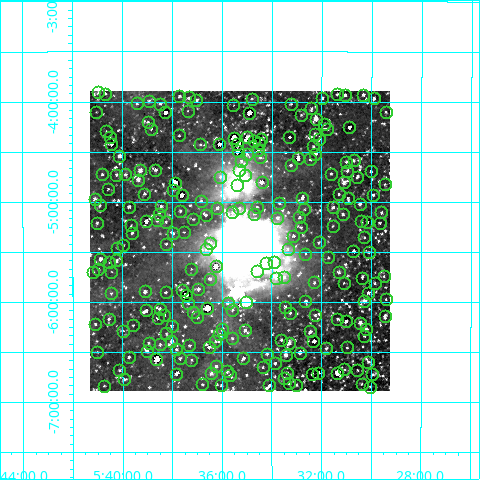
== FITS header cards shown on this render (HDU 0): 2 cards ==
NAXIS1  =                  300 / Width of image
NAXIS2  =                  300 / Height of image

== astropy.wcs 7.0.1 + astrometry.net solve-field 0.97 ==
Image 300 x 300 px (HDU 0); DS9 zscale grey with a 90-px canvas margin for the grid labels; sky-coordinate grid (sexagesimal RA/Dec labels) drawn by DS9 from the SOLVED WCS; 240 Tycho-2 reference stars matched to detected sources circled (green)
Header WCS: RA---TAN/DEC--TAN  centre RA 05:35:17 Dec -05:23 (83.82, -5.39 deg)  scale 36 arcsec/px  FOV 180.0' x 180.0'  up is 0 deg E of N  parity normal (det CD < 0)
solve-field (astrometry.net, Tycho-2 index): VERIFIED the header's WCS against the Tycho-2 star catalogue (verified at 5 index scales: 33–241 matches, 0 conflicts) and refined it, rather than solving blind
Solved WCS: RA---TAN-SIP/DEC--TAN-SIP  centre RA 05:35:17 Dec -05:23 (83.82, -5.39 deg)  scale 36 arcsec/px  FOV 180.0' x 180.0'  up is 0 deg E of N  parity normal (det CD < 0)
The solver's refit moves the header's centre by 9.3 arcsec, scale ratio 0.9998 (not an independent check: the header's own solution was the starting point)
Tycho-2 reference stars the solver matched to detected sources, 240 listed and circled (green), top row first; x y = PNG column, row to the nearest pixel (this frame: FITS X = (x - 90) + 1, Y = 300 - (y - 91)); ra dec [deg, ICRS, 3 dp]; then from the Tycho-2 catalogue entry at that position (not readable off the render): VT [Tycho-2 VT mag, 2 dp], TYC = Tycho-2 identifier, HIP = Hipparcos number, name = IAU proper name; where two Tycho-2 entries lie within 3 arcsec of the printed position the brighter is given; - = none
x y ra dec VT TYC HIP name
98 92 85.237 -3.909 9.42 4775-676-1 - -
105 94 85.169 -3.920 9.17 4775-681-1 26716 -
337 94 82.846 -3.926 9.70 4774-46-1 25872 -
345 95 82.770 -3.933 9.50 4774-39-1 25849 -
363 95 82.583 -3.929 11.07 4774-30-1 - -
179 96 84.424 -3.946 9.96 4775-719-1 - -
189 97 84.328 -3.960 11.00 4774-601-1 - -
322 98 82.996 -3.963 10.29 4774-102-1 - -
374 98 82.476 -3.960 10.28 4761-155-1 - -
252 99 83.700 -3.970 12.37 4774-139-1 - -
196 100 84.252 -3.982 11.00 4774-622-1 - -
149 101 84.732 -3.990 11.09 4775-654-1 - -
137 103 84.853 -4.019 10.83 4775-553-1 - -
160 104 84.615 -4.022 10.70 4775-548-1 - -
291 104 83.306 -4.024 11.18 4774-234-1 - -
233 105 83.882 -4.036 12.63 4774-651-1 - -
311 108 83.102 -4.065 11.87 4774-300-1 - -
188 111 84.342 -4.092 11.76 4774-664-1 - -
96 112 85.255 -4.102 12.06 4775-473-1 - -
165 112 84.564 -4.108 6.87 4775-731-1 26510 -
386 112 82.359 -4.100 11.33 4761-468-1 - -
249 113 83.725 -4.110 6.69 4774-916-1 26182 -
301 115 83.205 -4.134 11.83 4774-195-1 - -
316 119 83.058 -4.171 8.50 4774-68-1 - -
148 122 84.743 -4.203 11.23 4775-581-1 - -
324 124 82.974 -4.219 10.78 4774-116-1 - -
349 127 82.721 -4.255 7.55 4774-227-1 25830 -
151 129 84.709 -4.272 9.16 4775-587-1 26558 -
327 129 82.940 -4.273 10.46 4774-336-1 - -
106 131 85.158 -4.295 12.31 4775-683-1 - -
315 134 83.062 -4.321 8.86 4774-262-1 - -
179 135 84.428 -4.339 11.14 4775-458-1 - -
110 137 85.122 -4.355 10.31 4775-513-1 - -
247 137 83.746 -4.354 7.53 4774-917-1 - -
289 137 83.323 -4.354 8.90 4774-244-1 - -
234 138 83.881 -4.363 8.39 4774-937-2 26257 -
261 139 83.609 -4.371 8.07 4774-189-1 - -
319 139 83.024 -4.375 11.12 4774-170-1 - -
254 141 83.680 -4.392 7.74 4774-919-1 - -
259 143 83.623 -4.415 10.57 4774-83-1 - -
111 144 85.105 -4.421 8.04 4775-267-1 26697 -
200 144 84.214 -4.428 10.82 4774-690-1 - -
219 144 84.026 -4.426 7.11 4774-921-1 - -
237 144 83.843 -4.424 6.22 4774-920-1 26234 -
313 146 83.085 -4.448 10.23 4774-28-1 - -
258 150 83.635 -4.487 7.57 4774-65-1 - -
238 151 83.841 -4.494 6.52 4774-922-1 26233 -
247 154 83.751 -4.527 9.74 4774-744-1 - -
315 154 83.062 -4.518 8.16 4774-923-1 25954 -
119 156 85.028 -4.542 9.51 4775-19-1 - -
260 157 83.617 -4.556 9.66 4774-166-1 - -
298 158 83.238 -4.566 7.65 4774-924-1 26000 -
310 159 83.113 -4.576 8.80 4774-214-1 - -
354 160 82.678 -4.584 11.42 4774-250-1 - -
241 161 83.805 -4.595 8.89 4774-939-1 - -
346 162 82.753 -4.599 9.53 4774-348-1 - -
291 165 83.308 -4.635 8.74 4774-266-1 - -
140 170 84.821 -4.685 8.32 4775-287-1 - -
155 170 84.664 -4.680 9.66 4775-281-1 - -
239 170 83.827 -4.682 9.75 4774-951-1 - -
347 171 82.742 -4.689 11.15 4774-416-1 - -
371 171 82.506 -4.696 10.67 4774-426-1 - -
102 174 85.199 -4.725 10.12 4775-224-1 - -
125 174 84.968 -4.726 10.77 4775-185-1 - -
331 174 82.904 -4.719 10.53 4774-450-1 - -
116 175 85.059 -4.729 10.53 4775-176-1 - -
245 175 83.770 -4.732 7.30 4774-925-1 - -
220 177 84.015 -4.752 10.10 4774-942-1 - -
357 177 82.643 -4.754 11.19 4774-501-1 - -
138 180 84.840 -4.778 8.65 4775-152-1 - -
262 182 83.600 -4.804 6.81 4774-926-1 26137 -
344 182 82.776 -4.807 8.60 4774-562-1 - -
175 183 84.472 -4.814 6.17 4775-733-1 26477 -
385 184 82.366 -4.822 11.31 4761-1012-1 - -
237 185 83.846 -4.838 4.61 4774-928-1 26237 -
108 189 85.142 -4.873 11.04 4775-311-1 - -
173 190 84.484 -4.879 11.08 4775-70-1 - -
144 194 84.777 -4.919 10.44 4775-47-1 - -
339 194 82.826 -4.925 10.59 4774-452-1 - -
182 195 84.403 -4.934 7.12 4775-734-1 26442 -
373 195 82.481 -4.931 9.51 4761-1518-1 - -
302 198 83.194 -4.961 8.72 4774-408-1 - -
348 198 82.736 -4.963 10.80 4774-412-1 - -
95 199 85.276 -4.970 9.40 4775-102-1 - -
201 201 84.212 -4.993 11.16 4774-706-1 - -
279 203 83.422 -5.014 10.42 4774-457-1 - -
360 204 82.614 -5.022 10.77 4774-470-1 - -
100 205 85.226 -5.038 10.04 4775-186-1 - -
161 206 84.613 -5.045 7.66 4775-212-1 26524 -
129 207 84.934 -5.051 8.94 4775-298-1 26641 -
257 207 83.644 -5.052 10.20 4774-491-1 - -
333 207 82.887 -5.056 9.66 4774-496-1 - -
217 208 84.046 -5.061 9.55 4774-762-1 - -
239 208 83.826 -5.065 9.33 4774-830-1 - -
304 209 83.172 -5.074 11.85 4774-505-1 - -
180 211 84.416 -5.091 9.98 4775-138-1 - -
232 212 83.893 -5.106 9.35 4774-894-1 - -
381 212 82.398 -5.106 10.32 4761-1162-1 - -
159 214 84.626 -5.125 9.56 4775-127-1 - -
254 214 83.676 -5.121 9.49 4774-792-1 - -
343 214 82.786 -5.124 10.43 4774-554-1 - -
206 215 84.161 -5.131 9.25 4774-780-1 - -
299 217 83.221 -5.156 10.21 4774-573-1 - -
277 218 83.443 -5.161 9.67 4774-884-1 - -
193 219 84.287 -5.178 11.81 4774-768-1 - -
157 220 84.651 -5.181 9.44 4775-418-1 - -
146 221 84.760 -5.194 7.56 4775-728-1 26581 -
361 221 82.601 -5.195 10.57 4774-559-1 - -
166 222 84.562 -5.201 11.65 4775-424-1 - -
367 222 82.543 -5.202 8.62 4774-558-1 25770 -
97 223 85.254 -5.210 9.65 4775-429-1 - -
380 223 82.416 -5.209 10.30 4761-629-1 - -
131 225 84.910 -5.237 11.55 4775-438-1 - -
333 226 82.886 -5.240 12.10 4774-531-1 - -
301 227 83.207 -5.255 10.70 4774-524-1 - -
184 232 84.381 -5.304 11.53 4775-339-1 - -
132 233 84.902 -5.312 10.50 4775-336-1 - -
173 233 84.489 -5.315 10.66 4775-366-1 - -
293 236 83.281 -5.341 8.59 4774-473-1 26021 -
364 237 82.570 -5.354 11.56 4774-456-1 - -
319 242 83.027 -5.407 10.64 4774-422-1 - -
210 243 84.113 -5.409 9.17 4774-855-1 - -
166 244 84.560 -5.420 9.92 4775-402-1 - -
123 245 84.987 -5.433 11.60 4775-406-1 - -
117 248 85.056 -5.459 11.93 4775-391-1 - -
206 249 84.159 -5.476 10.77 4774-873-1 - -
288 249 83.339 -5.472 11.04 4774-874-1 - -
353 251 82.679 -5.491 8.96 4774-386-1 25804 -
369 252 82.526 -5.503 11.26 4774-375-1 - -
305 254 83.160 -5.522 11.78 4774-364-1 - -
328 257 82.928 -5.557 11.37 4774-377-1 - -
100 259 85.220 -5.568 8.86 4775-337-1 - -
116 260 85.060 -5.586 10.93 4775-349-1 - -
109 262 85.130 -5.606 11.49 4775-346-1 - -
274 262 83.480 -5.607 8.83 4774-850-1 - -
266 263 83.559 -5.615 10.30 4774-837-1 - -
216 266 84.063 -5.648 6.51 4778-1378-1 26314 -
98 269 85.238 -5.672 11.27 4779-567-1 - -
191 269 84.306 -5.674 11.19 4778-1056-1 - -
257 271 83.645 -5.694 9.35 4778-1325-1 - -
93 272 85.295 -5.699 10.91 4779-561-1 - -
111 272 85.108 -5.700 12.06 4779-562-1 - -
339 272 82.827 -5.704 9.59 4778-442-1 25863 -
384 276 82.372 -5.743 11.54 4765-263-1 - -
284 277 83.373 -5.757 10.77 4778-1355-1 - -
276 278 83.456 -5.762 10.76 4778-1384-1 - -
362 278 82.591 -5.758 10.92 4778-559-1 - -
210 279 84.122 -5.770 8.64 4778-1069-1 - -
314 282 83.070 -5.807 10.47 4778-618-1 - -
344 283 82.776 -5.813 11.31 4778-628-1 - -
375 283 82.464 -5.811 10.66 4765-447-1 - -
198 289 84.237 -5.873 9.58 4778-1063-1 - -
182 290 84.395 -5.885 11.00 4779-569-1 - -
145 291 84.773 -5.898 8.34 4779-587-1 26588 -
166 292 84.564 -5.905 11.18 4779-516-1 - -
111 293 85.112 -5.914 11.15 4779-513-1 - -
368 293 82.529 -5.908 9.50 4778-666-1 - -
186 295 84.364 -5.938 5.99 4778-1343-1 26427 -
386 299 82.353 -5.972 10.85 4765-323-1 - -
305 301 83.159 -5.995 9.53 4778-459-1 - -
364 301 82.568 -5.988 7.70 4778-526-1 - -
246 302 83.761 -6.002 4.70 4778-1403-1 26199 -
188 303 84.341 -6.015 10.99 4778-1049-1 - -
228 303 83.942 -6.013 8.95 4778-1351-1 - -
285 307 83.366 -6.049 9.76 4778-372-1 - -
207 308 84.147 -6.064 9.24 4778-1416-1 26345 -
160 309 84.625 -6.071 10.55 4779-559-1 - -
146 310 84.760 -6.087 9.25 4779-560-1 - -
232 310 83.895 -6.084 9.39 4778-1361-1 - -
193 312 84.290 -6.105 10.56 4778-1096-1 - -
290 313 83.315 -6.110 10.13 4778-656-1 - -
164 315 84.581 -6.133 8.80 4779-625-1 - -
315 315 83.064 -6.133 10.29 4778-723-1 - -
385 316 82.364 -6.139 10.40 4765-576-1 - -
197 317 84.247 -6.155 9.74 4778-1079-1 - -
158 318 84.645 -6.164 8.23 4779-360-1 26530 -
109 319 85.136 -6.170 9.71 4779-466-1 - -
337 319 82.837 -6.170 10.34 4778-611-1 - -
346 321 82.750 -6.191 8.17 4778-558-1 25841 -
360 323 82.610 -6.209 9.00 4778-534-1 - -
95 324 85.274 -6.222 11.26 4779-334-1 - -
133 325 84.894 -6.234 11.31 4779-322-1 - -
172 326 84.505 -6.239 9.37 4779-351-1 - -
222 329 83.997 -6.275 8.32 4778-1129-1 - -
366 329 82.549 -6.276 9.54 4778-401-1 - -
245 330 83.767 -6.285 9.91 4778-1132-1 - -
123 331 84.992 -6.290 12.11 4779-297-1 - -
310 331 83.110 -6.295 9.44 4778-433-1 - -
166 333 84.559 -6.316 10.94 4779-234-1 - -
219 334 84.025 -6.327 10.00 4778-1116-1 - -
364 336 82.567 -6.338 9.91 4778-527-1 - -
232 338 83.895 -6.364 10.52 4778-1107-1 - -
281 340 83.403 -6.380 9.57 4778-578-1 - -
171 341 84.507 -6.394 8.40 4779-456-1 - -
215 341 84.063 -6.399 11.14 4778-1089-1 - -
313 341 83.079 -6.393 8.24 4778-1339-1 25962 -
149 343 84.736 -6.411 10.90 4779-394-1 - -
289 343 83.320 -6.410 10.53 4778-631-1 - -
160 344 84.622 -6.428 10.30 4779-410-1 - -
189 345 84.326 -6.437 10.81 4778-1097-1 - -
209 347 84.129 -6.454 8.08 4778-1354-1 - -
347 347 82.742 -6.457 11.00 4778-706-1 - -
326 348 82.950 -6.464 11.21 4778-722-1 - -
176 349 84.456 -6.477 9.89 4779-370-1 - -
147 351 84.754 -6.497 8.70 4779-263-1 26577 -
97 352 85.251 -6.503 11.18 4779-273-1 - -
300 353 83.218 -6.510 8.87 4778-920-1 - -
267 354 83.547 -6.522 10.76 4778-952-1 - -
286 355 83.359 -6.533 9.01 4778-970-1 - -
129 357 84.936 -6.552 10.08 4779-332-1 - -
180 358 84.423 -6.566 10.49 4779-335-1 - -
243 358 83.784 -6.564 8.87 4778-1124-1 - -
156 359 84.658 -6.574 5.91 4779-672-1 26535 -
191 360 84.305 -6.583 10.17 4778-1087-1 26403 -
368 362 82.525 -6.599 9.85 4778-819-1 - -
275 363 83.467 -6.616 9.45 4778-848-1 - -
216 366 84.058 -6.647 10.74 4778-1138-1 - -
263 367 83.588 -6.654 10.59 4778-1017-1 - -
344 369 82.767 -6.676 10.94 4778-1000-1 - -
119 370 85.030 -6.683 10.77 4779-457-1 - -
357 370 82.637 -6.683 11.01 4778-891-1 - -
227 371 83.947 -6.697 9.83 4778-1093-1 - -
211 373 84.106 -6.716 10.94 4778-1367-1 26327 -
287 373 83.348 -6.712 9.62 4778-787-1 - -
318 373 83.029 -6.708 7.64 4778-800-1 25937 -
337 373 82.837 -6.708 6.18 4778-1405-1 25869 -
176 374 84.462 -6.722 8.30 4779-673-1 - -
312 374 83.094 -6.721 10.17 4778-828-1 - -
372 374 82.486 -6.726 10.56 4765-1241-1 - -
230 375 83.921 -6.736 9.77 4778-1175-1 - -
284 378 83.375 -6.765 11.16 4778-760-1 - -
124 379 84.987 -6.775 9.16 4779-241-1 26659 -
289 383 83.328 -6.817 10.81 4778-990-1 - -
202 384 84.199 -6.826 11.73 4778-361-1 - -
362 384 82.593 -6.821 11.60 4778-360-1 - -
221 385 84.005 -6.837 10.41 4778-1172-1 - -
269 385 83.523 -6.838 8.52 4778-1042-1 26112 -
296 385 83.249 -6.830 10.82 4778-1011-1 - -
104 386 85.185 -6.841 10.99 4779-64-1 - -
370 387 82.506 -6.849 10.64 4778-348-1 - -